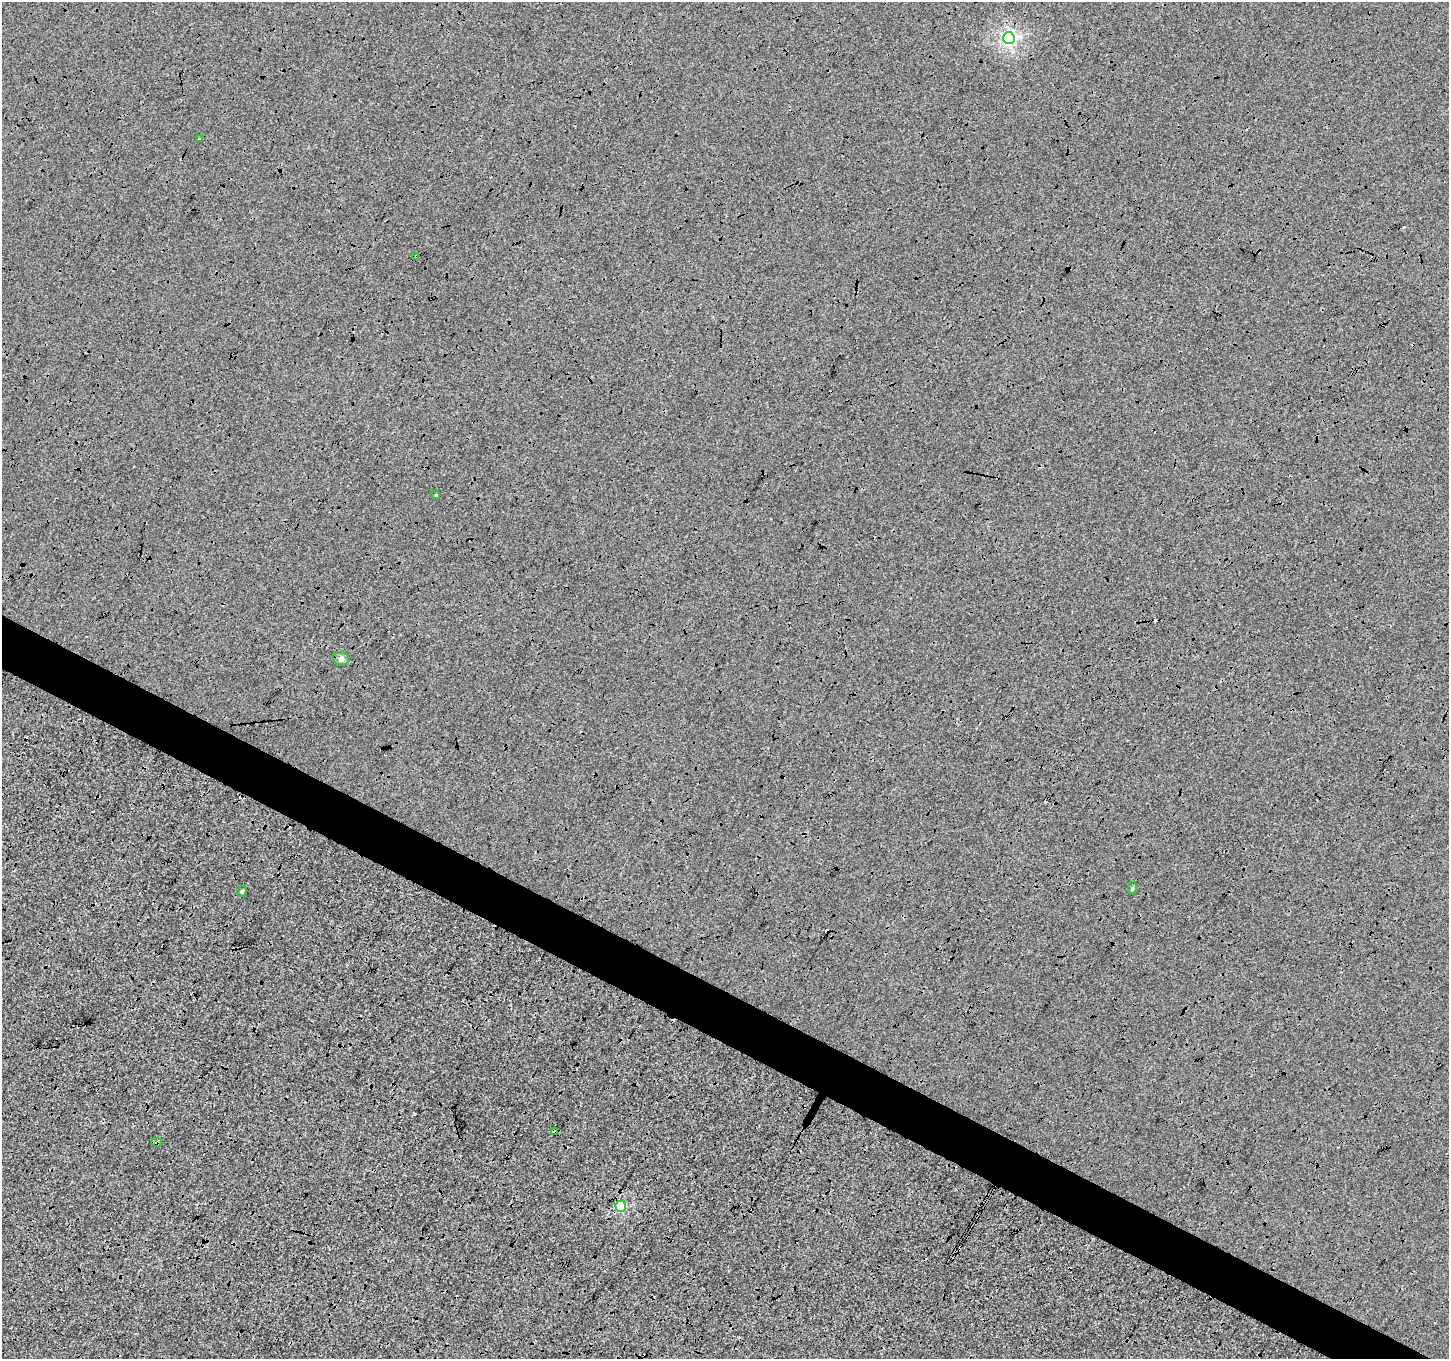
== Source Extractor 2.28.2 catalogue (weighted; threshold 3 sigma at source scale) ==
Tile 6 of 4 x 4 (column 2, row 2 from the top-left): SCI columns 1459-2905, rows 2979-4335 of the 5802 x 5891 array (HDU 1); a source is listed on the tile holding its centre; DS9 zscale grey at full resolution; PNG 1451 x 1361 px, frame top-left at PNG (2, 2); each listed source drawn as its Kron ellipse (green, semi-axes under 4 px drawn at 4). Shown black and unused: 5% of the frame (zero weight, under 3 of 4 exposures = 2% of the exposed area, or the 3 px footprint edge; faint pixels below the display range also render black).
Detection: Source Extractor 2.28.2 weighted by HDU 2 'WHT'; one run over the whole footprint, this tile lists its part. Background -0.00411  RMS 0.0063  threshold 0.0286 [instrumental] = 3 sigma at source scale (4.5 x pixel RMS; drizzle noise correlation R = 1.50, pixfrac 1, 0.0396/0.0396 arcsec/px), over >= 5 px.
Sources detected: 18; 8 cosmic-ray / hot-pixel residue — neither listed nor drawn; the other 10 listed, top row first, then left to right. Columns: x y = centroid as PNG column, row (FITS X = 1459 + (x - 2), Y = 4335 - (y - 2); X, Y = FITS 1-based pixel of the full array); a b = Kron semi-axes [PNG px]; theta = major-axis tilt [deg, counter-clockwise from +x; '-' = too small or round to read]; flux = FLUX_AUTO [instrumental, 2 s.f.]
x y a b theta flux
1009 38 6 6 - 110
199 139 3 2 - 1
416 256 4 3 - 2.3
436 495 4 3 - 0.48
341 659 8 7 - 2
1132 888 6 3 81 0.83
242 891 6 4 73 1.1
554 1132 4 3 - 8.3
157 1142 5 4 - 0.96
621 1206 5 5 - 36
Overlapping masked pixels (flux is a lower limit): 4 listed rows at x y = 416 256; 554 1132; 157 1142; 621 1206